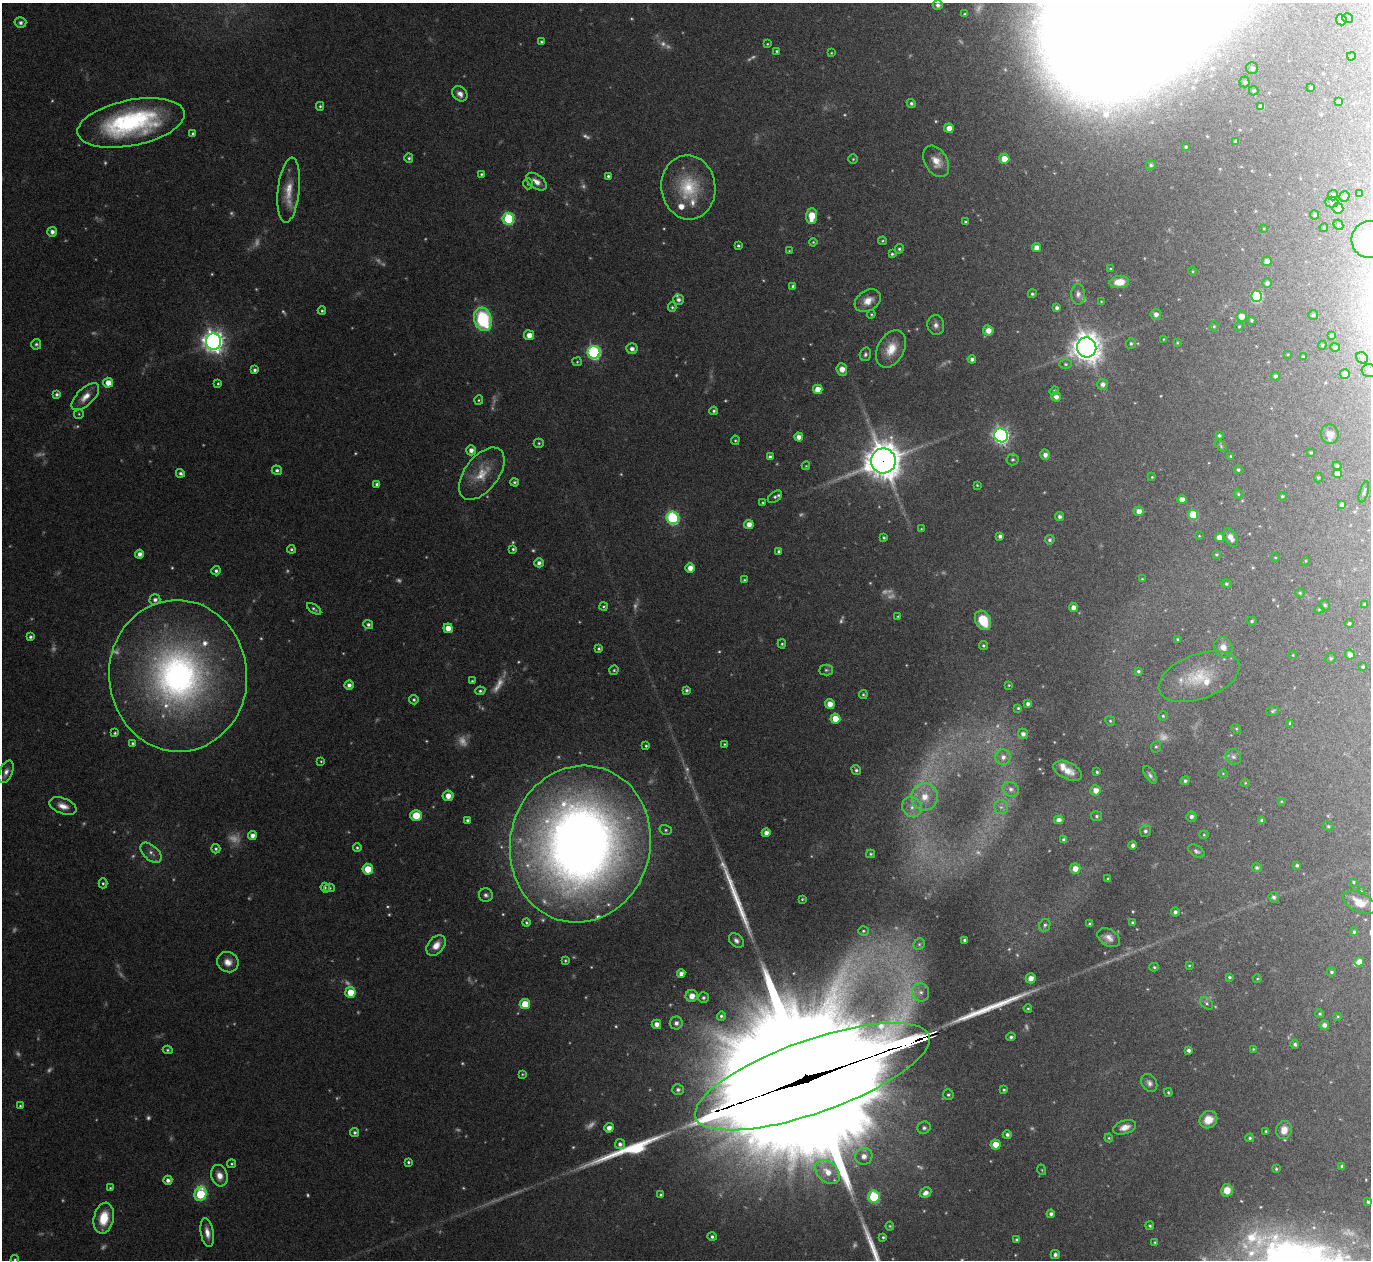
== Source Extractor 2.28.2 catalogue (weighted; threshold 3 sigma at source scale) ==
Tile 10 of 4 x 4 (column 2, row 3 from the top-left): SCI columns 1411-2779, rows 1450-2707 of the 5561 x 5540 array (HDU 1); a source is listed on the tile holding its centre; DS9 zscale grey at full resolution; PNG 1373 x 1262 px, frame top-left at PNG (2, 3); each listed source drawn as its Kron ellipse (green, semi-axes under 4 px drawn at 4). Shown black and unused: <1% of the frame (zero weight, under 5 of 9 exposures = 4% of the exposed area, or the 3 px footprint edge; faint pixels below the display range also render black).
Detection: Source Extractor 2.28.2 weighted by HDU 2 'WHT'; one run over the whole footprint, this tile lists its part. Background 0.0837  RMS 0.0035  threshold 0.0144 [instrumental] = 3 sigma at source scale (4.09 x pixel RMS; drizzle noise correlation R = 1.36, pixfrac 0.8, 0.05/0.05 arcsec/px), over >= 5 px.
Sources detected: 472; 90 too faint to see at this stretch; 2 inside a brighter object's white glare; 4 long thin detections or spike segments (spike, bleed or trail) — neither listed nor drawn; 10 inside a brighter listed object's ellipse — not listed separately; the other 366 listed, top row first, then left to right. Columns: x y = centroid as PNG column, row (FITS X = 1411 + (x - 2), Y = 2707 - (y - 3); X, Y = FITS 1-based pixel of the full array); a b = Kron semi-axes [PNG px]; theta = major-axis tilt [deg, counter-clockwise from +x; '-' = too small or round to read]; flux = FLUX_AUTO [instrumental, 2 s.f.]
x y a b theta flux
938 5 5 5 - 1.1
965 14 4 3 - 0.35
1348 18 5 5 - 0.92
1341 20 5 5 - 1.3
20 23 6 5 - 1
541 42 4 3 - 0.52
767 44 4 3 - 0.33
777 51 4 3 - 0.37
831 53 3 3 - 0.28
1351 56 4 3 - 0.4
1252 68 6 6 - 0.99
1245 82 5 5 - 0.81
1311 87 3 2 - 0.32
1254 91 5 4 - 0.54
460 94 8 6 -44 1.8
1339 101 4 3 - 0.7
911 103 4 4 - 0.68
320 106 4 4 - 0.44
1261 107 4 4 - 1.7
131 123 54 23 11 52
949 128 5 4 - 2.9
193 133 3 3 - 0.61
1235 141 3 3 - 0.56
1186 147 3 3 - 0.53
409 158 5 4 - 0.61
853 159 5 4 - 0.4
1004 159 5 5 - 4.7
936 161 17 11 -59 4
1151 165 5 4 - 0.59
481 174 4 3 - 0.41
608 176 4 4 - 0.64
536 182 11 7 -37 2.5
528 184 5 5 - 0.51
688 187 32 27 -84 16
289 190 33 10 84 6.5
1359 194 3 2 - 0.23
1333 195 5 5 - 1.1
1344 196 5 5 - 0.8
1332 202 7 5 -1 0.71
1338 208 5 5 - 4.8
1315 215 4 4 - 0.59
812 216 8 5 87 6.9
508 219 6 6 - 27
966 222 4 3 - 0.59
1338 225 5 4 - 0.45
1264 228 4 3 - 0.22
1324 228 4 4 - 0.4
52 232 5 5 - 1.5
1370 239 19 18 - 20
882 241 4 3 - 0.37
813 242 4 3 - 0.33
738 246 3 3 - 0.49
1036 248 4 4 - 2.4
899 249 5 4 - 0.55
789 251 4 3 - 0.26
892 254 4 3 - 0.5
1267 261 5 5 - 2
1110 269 3 2 - 0.28
1193 271 5 3 - 0.3
1119 282 10 6 6 3.8
1267 283 4 4 - 0.98
793 286 4 4 - 0.79
1032 294 4 4 - 0.55
1078 294 10 7 -90 1.4
1256 296 6 5 - 23
678 300 5 5 - 1.1
868 301 14 10 31 3.6
1101 301 3 2 - 0.22
672 307 5 4 - 0.49
1057 308 4 4 - 1
322 311 4 3 - 0.51
871 314 4 4 - 0.37
1156 314 5 5 - 1.4
1313 315 5 5 - 0.54
1241 316 5 5 - 2.8
483 319 12 8 -75 27
1251 320 3 3 - 0.51
936 325 10 8 -82 1.5
1214 326 5 4 - 0.42
1239 326 5 4 - 0.37
988 330 5 5 - 2.7
529 335 5 5 - 2.8
1331 335 4 4 - 0.6
1163 339 3 2 - 0.23
213 342 8 7 - 250
1131 343 5 5 - 0.61
1177 343 4 3 - 0.31
36 344 5 5 - 0.6
1322 345 4 4 - 0.38
1087 347 10 9 - 410
1335 347 5 4 - 0.88
632 349 5 5 - 1.3
891 349 20 13 62 6.4
594 352 6 6 - 55
865 354 7 5 74 0.76
1288 354 4 3 - 0.24
1303 356 4 4 - 0.32
1362 358 6 5 - 0.65
972 359 4 4 - 1.1
577 362 5 4 - 0.36
1066 364 6 4 -1 0.49
842 369 6 5 - 2.8
255 370 4 3 - 0.75
1369 371 7 6 - 1.1
1345 374 5 5 - 1.9
1275 376 4 4 - 0.93
108 383 5 5 - 3.4
218 384 4 3 - 0.41
1103 384 5 5 - 1.3
818 389 5 4 - 4
1054 391 5 4 - 0.48
57 394 4 4 - 0.73
85 397 17 8 44 3.4
1056 397 5 5 - 1.6
479 400 5 4 - 0.41
714 411 4 4 - 0.67
79 414 5 4 - 0.38
1330 434 10 9 - 2.3
1001 435 7 6 - 110
1219 435 4 4 - 0.56
799 437 4 4 - 2.1
735 440 5 4 - 0.41
539 443 5 4 - 0.42
1221 446 7 4 -47 0.46
471 450 5 5 - 1.8
1311 453 3 3 - 0.44
1045 455 5 4 - 1.5
1231 456 3 3 - 0.35
770 457 4 3 - 0.98
1012 459 6 6 - 0.67
883 461 12 12 - 700
806 466 4 4 - 0.3
1337 466 4 4 - 0.83
277 470 5 4 - 0.82
1238 470 4 4 - 0.54
180 473 4 4 - 0.91
1337 473 4 4 - 2.3
482 474 30 17 53 8.1
1152 477 4 4 - 0.34
1318 478 5 4 - 0.43
514 482 4 4 - 0.54
377 484 4 4 - 0.92
977 485 4 4 - 0.31
1364 492 11 3 72 0.54
1238 494 4 4 - 0.42
1282 496 4 4 - 0.43
775 497 8 5 36 0.86
1182 500 4 4 - 2.4
763 502 4 3 - 0.32
1342 505 4 4 - 1.2
1139 511 5 5 - 2.4
1193 515 5 5 - 12
1060 517 4 4 - 0.97
673 518 6 6 - 44
749 524 5 4 - 2.5
921 529 4 3 - 0.28
1000 536 4 4 - 1.1
1199 536 3 2 - 0.22
1219 537 4 4 - 2.4
884 538 4 3 - 0.49
1231 538 10 5 -61 2.1
1050 540 5 4 - 0.75
291 549 4 4 - 0.55
513 549 4 4 - 0.51
779 551 4 4 - 0.56
139 554 4 4 - 1.6
1216 554 4 4 - 0.38
1275 557 4 3 - 0.28
1305 561 5 3 - 0.26
539 563 4 4 - 1.3
690 568 5 4 - 2.9
216 571 4 4 - 0.77
1142 579 3 3 - 0.27
744 580 4 3 - 0.33
1226 584 5 4 - 0.46
1300 593 4 4 - 0.42
155 600 5 5 - 1.1
1364 604 3 2 - 0.41
1325 605 6 4 -46 0.46
603 606 4 4 - 0.41
1073 607 4 4 - 2
314 609 8 4 -34 0.63
1319 609 4 4 - 0.31
898 616 4 3 - 0.29
983 620 10 7 -63 9.3
1252 621 5 4 - 0.46
1349 623 4 4 - 0.43
368 624 5 4 - 0.87
448 628 4 4 - 3.8
30 637 4 4 - 0.71
1178 639 3 3 - 0.45
782 644 4 4 - 0.43
983 646 4 4 - 0.49
1223 647 10 9 - 2.3
599 649 4 3 - 0.57
1293 655 4 3 - 0.25
1350 655 5 4 - 1.9
1331 658 5 5 - 0.54
1363 667 4 4 - 0.49
614 670 4 4 - 0.47
826 670 6 5 - 0.67
1138 671 4 4 - 0.59
178 676 76 69 -85 140
1199 677 42 22 20 13
472 681 3 3 - 0.39
349 685 4 4 - 1.2
1009 685 4 3 - 0.32
686 690 4 3 - 0.7
480 691 5 4 - 0.61
863 695 4 4 - 0.42
414 700 5 4 - 0.59
830 704 5 5 - 2.7
1028 704 4 4 - 1.1
1018 708 4 4 - 0.43
1272 711 6 5 - 0.57
1163 716 4 4 - 0.45
835 719 5 5 - 5.3
1110 721 5 4 - 0.49
1290 723 4 4 - 0.45
1236 729 5 4 - 0.36
115 733 4 4 - 0.43
1023 734 5 5 - 1.2
133 743 4 4 - 0.44
724 744 3 3 - 0.31
646 746 3 3 - 0.39
1156 747 6 5 - 0.54
1003 757 7 7 - 1.7
1233 757 8 7 - 1
321 761 3 3 - 0.28
856 770 5 4 - 0.64
1068 771 15 8 -25 3.5
6 772 12 6 67 1.7
1097 772 4 3 - 0.51
1223 773 5 3 - 0.26
1150 775 10 5 -57 0.91
1185 781 4 4 - 0.67
1245 783 4 3 - 0.28
1011 789 8 7 - 1.4
1096 790 5 5 - 2.6
448 796 5 5 - 2.8
925 797 14 13 - 6.4
1281 801 4 3 - 0.28
63 806 14 7 -20 2.9
912 807 10 9 - 2.8
1001 807 7 7 - 1.2
416 816 5 5 - 6.9
1097 816 5 5 - 0.58
1191 816 5 5 - 0.99
467 820 4 4 - 0.73
1059 820 4 4 - 1.6
1262 820 4 3 - 0.84
1328 826 5 4 - 0.43
666 830 6 5 - 0.53
1145 831 6 5 - 0.76
766 833 4 4 - 1.9
252 835 4 4 - 1.7
1204 835 4 4 - 0.34
1064 840 4 4 - 1
580 844 79 70 77 400
1133 845 4 4 - 0.99
357 847 4 4 - 0.51
216 849 4 4 - 0.6
1196 851 9 5 -31 0.82
151 853 12 7 -41 1.7
871 854 4 3 - 0.43
1297 865 4 3 - 0.57
1257 867 5 4 - 0.69
368 869 5 5 - 6.2
1075 869 5 5 - 2.9
1108 879 3 3 - 0.44
1353 882 4 4 - 0.36
103 883 5 4 - 0.5
325 888 5 4 - 0.43
329 888 5 4 - 0.43
1361 891 3 3 - 0.25
486 895 7 6 - 1
1274 897 5 5 - 0.86
802 899 4 3 - 0.36
1359 902 17 9 -26 4.6
1175 912 4 4 - 0.87
1132 922 4 4 - 0.46
526 923 4 4 - 0.51
1090 924 4 3 - 0.73
1045 925 6 5 - 0.74
863 931 5 4 - 0.46
1354 932 4 4 - 0.43
1109 938 12 8 -32 2.2
965 940 3 3 - 0.68
736 941 8 6 -42 1.3
919 944 6 5 - 0.59
436 945 11 8 49 3.7
565 960 3 3 - 0.39
228 962 11 10 - 2.8
1359 962 5 4 - 2.6
1189 965 4 3 - 0.35
1154 967 5 4 - 0.44
1331 972 5 4 - 0.56
681 974 4 4 - 1.6
1229 977 4 3 - 0.5
1031 978 5 5 - 2.3
1257 979 4 3 - 0.28
350 992 5 5 - 6.3
921 992 9 8 - 1.9
692 996 6 6 - 2.9
703 998 5 5 - 0.71
1207 1003 7 5 -42 0.79
525 1004 5 5 - 8.2
1028 1008 4 3 - 0.43
1320 1014 4 4 - 0.44
721 1016 4 4 - 0.62
1338 1016 4 3 - 0.33
676 1023 6 6 - 1.4
656 1024 5 4 - 2.1
1324 1025 5 4 - 1.4
1011 1037 4 3 - 0.64
1295 1044 4 4 - 0.65
1253 1049 3 3 - 0.31
168 1050 5 4 - 0.46
1189 1050 4 4 - 1.1
522 1074 4 3 - 0.32
812 1077 124 36 19 36000
1149 1083 9 7 -60 1.4
678 1090 6 5 - 0.91
1004 1090 4 3 - 0.46
1168 1092 4 3 - 0.41
948 1095 5 5 - 0.6
20 1106 3 3 - 0.38
1208 1120 9 8 - 3.8
1125 1127 12 6 17 2.6
609 1128 5 4 - 1.9
924 1128 6 6 - 0.9
1284 1130 9 7 74 3.6
1266 1131 3 3 - 0.37
355 1132 4 4 - 0.71
1007 1135 4 4 - 0.92
1109 1138 4 4 - 0.33
1250 1138 4 4 - 0.5
620 1144 5 5 - 1.1
995 1144 5 5 - 4.4
864 1156 9 8 - 2.6
408 1162 3 3 - 0.53
232 1164 4 3 - 0.41
1342 1166 3 3 - 0.62
1276 1169 3 3 - 0.41
1042 1170 5 3 - 0.29
827 1172 14 10 -43 5.1
219 1176 11 8 -72 3
168 1180 4 4 - 1.3
110 1188 4 4 - 0.39
1227 1190 6 5 - 4.4
925 1193 6 5 - 1.7
200 1194 7 6 - 18
661 1195 4 3 - 0.5
874 1197 6 5 - 20
1368 1202 4 3 - 0.66
1051 1214 4 4 - 1
104 1218 15 10 78 7.9
890 1226 4 4 - 0.38
1150 1226 4 4 - 0.54
207 1233 14 6 -80 2.5
712 1237 4 4 - 0.67
883 1237 4 3 - 0.47
1017 1240 4 3 - 0.82
1155 1242 4 4 - 0.36
1055 1254 4 4 - 1
15 1260 5 4 - 0.41
Overlapping masked pixels (flux is a lower limit): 2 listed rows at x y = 883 461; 812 1077
Isophote crosses this tile's border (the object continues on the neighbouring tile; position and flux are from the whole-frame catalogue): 3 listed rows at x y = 1370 239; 1369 371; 15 1260